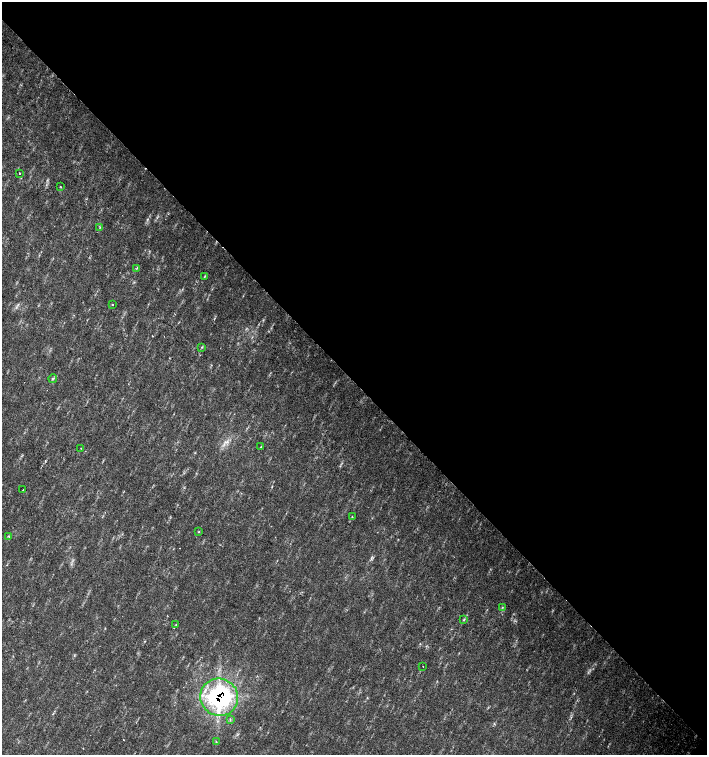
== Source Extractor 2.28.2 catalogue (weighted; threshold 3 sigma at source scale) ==
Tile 8 of 4 x 4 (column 4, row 2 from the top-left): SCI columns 4454-5862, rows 3013-4517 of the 6023 x 6029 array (HDU 1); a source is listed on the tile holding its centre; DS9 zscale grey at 2 x 2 block average (1 PNG px = mean of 2 x 2 image px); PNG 709 x 757 px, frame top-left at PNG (2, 2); each listed source drawn as its Kron ellipse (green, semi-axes under 4 px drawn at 4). Shown black and unused: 51% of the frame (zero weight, under 2 of 3 exposures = <1% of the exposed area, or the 3 px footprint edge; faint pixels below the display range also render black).
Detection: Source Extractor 2.28.2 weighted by HDU 2 'WHT'; one run over the whole footprint, this tile lists its part. Background 0.0337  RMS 0.0041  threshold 0.0184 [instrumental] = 3 sigma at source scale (4.5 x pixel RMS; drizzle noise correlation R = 1.50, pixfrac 1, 0.0396/0.0396 arcsec/px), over >= 5 px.
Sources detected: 24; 1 too faint to see at this stretch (2 x 2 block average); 1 cosmic-ray / hot-pixel residue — neither listed nor drawn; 1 inside a brighter listed object's ellipse — not listed separately; the other 21 listed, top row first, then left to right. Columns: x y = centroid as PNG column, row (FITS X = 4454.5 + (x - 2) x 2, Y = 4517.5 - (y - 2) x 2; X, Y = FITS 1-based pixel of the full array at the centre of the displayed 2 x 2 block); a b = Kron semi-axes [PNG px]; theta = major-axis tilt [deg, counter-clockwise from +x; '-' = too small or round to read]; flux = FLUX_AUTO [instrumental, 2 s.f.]
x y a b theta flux
19 173 2 2 - 1.3
61 187 3 2 - 0.57
100 227 3 2 - 0.73
137 268 3 2 - 0.8
205 276 3 2 - 0.74
112 305 2 2 - 1.3
202 347 3 2 - 0.72
53 378 4 2 - 0.91
261 447 3 2 - 0.56
81 448 2 2 - 0.36
23 490 2 2 - 0.48
352 517 3 2 - 0.5
199 531 3 2 - 0.54
9 536 4 3 - 0.95
502 607 3 2 - 0.63
464 620 4 2 - 1
176 624 2 2 - 0.56
423 666 2 2 - 0.35
219 697 19 18 - 150
230 719 3 2 - 0.82
216 741 2 2 - 0.92
Overlapping masked pixels (flux is a lower limit): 1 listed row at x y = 219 697
Diffuse or blended objects may show on this block-average render without a row.